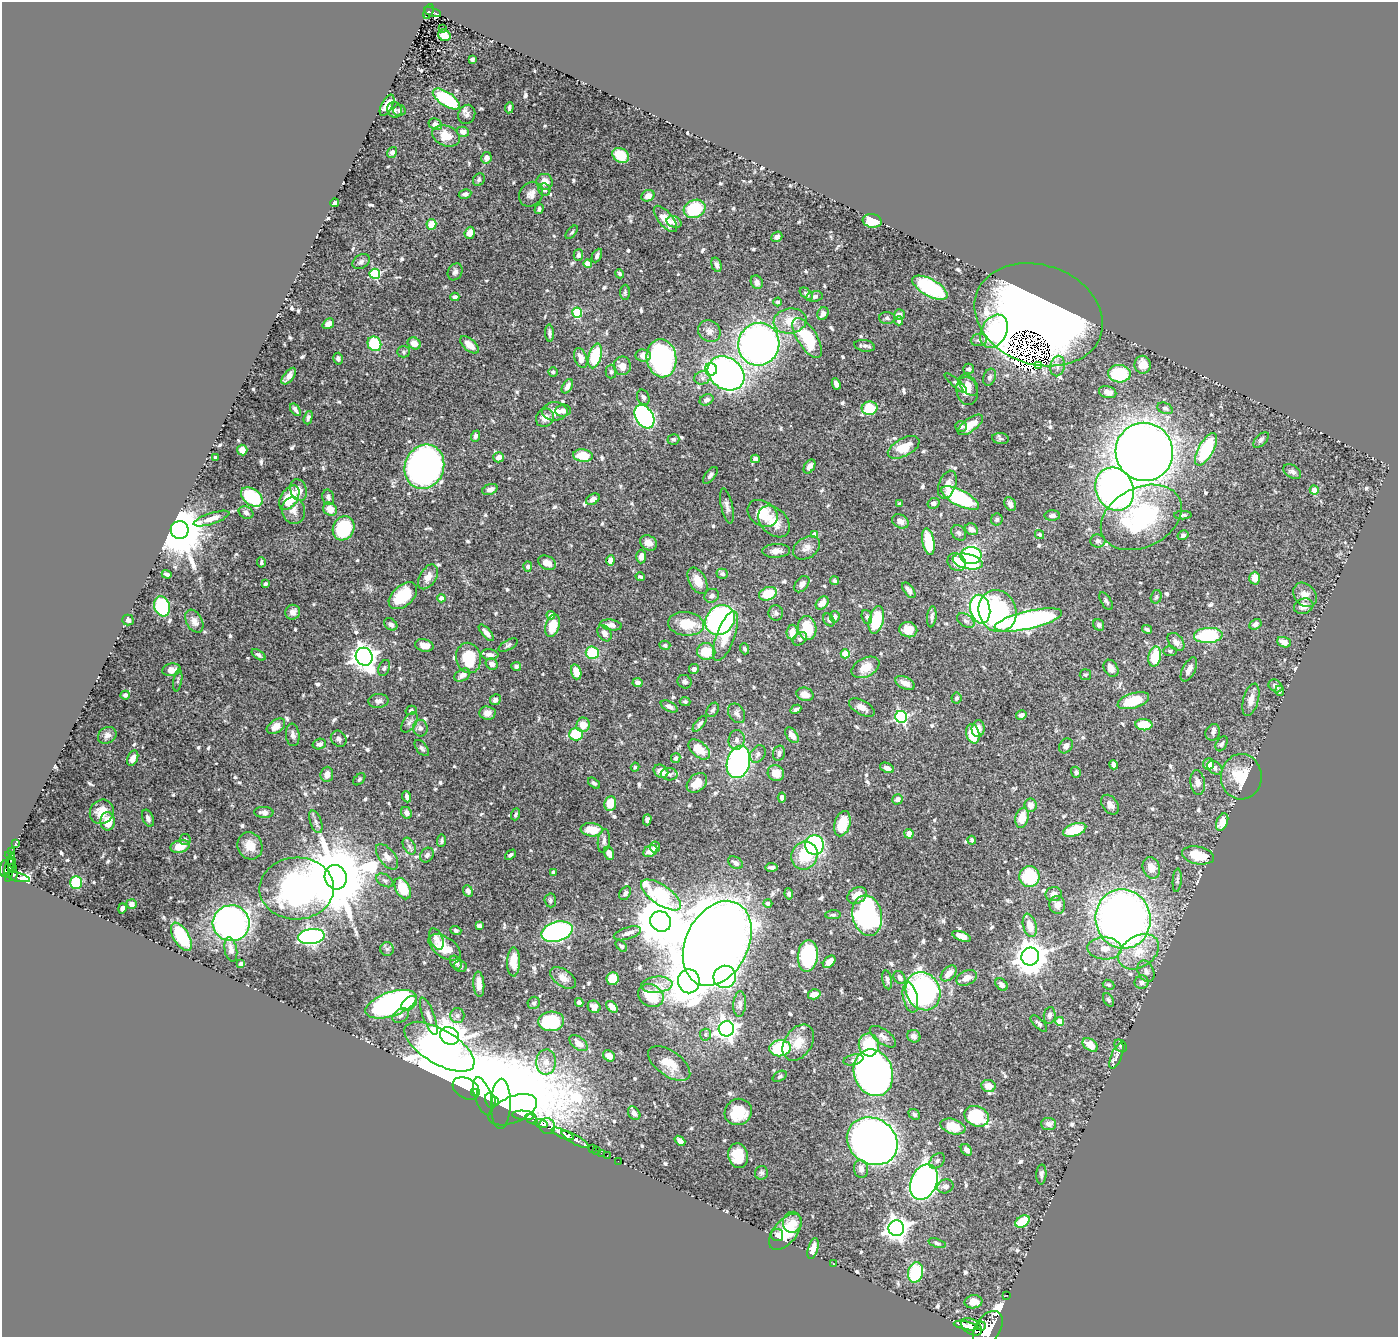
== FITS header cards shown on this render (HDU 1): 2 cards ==
NAXIS1  =                 1396
NAXIS2  =                 1335

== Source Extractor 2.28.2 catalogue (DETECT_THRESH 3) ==
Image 1396 x 1335 px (HDU 1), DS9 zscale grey, 1 PNG px = 1 image px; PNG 1400 x 1339 px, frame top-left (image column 1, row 1335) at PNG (2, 2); each listed source drawn as its Kron ellipse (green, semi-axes under 4 px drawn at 4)
Background 1.41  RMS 0.018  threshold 0.0549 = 3 sigma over >= 5 px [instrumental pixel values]
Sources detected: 714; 1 with non-positive FLUX_AUTO (blend fragments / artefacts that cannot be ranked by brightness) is neither listed nor drawn; of the other 713, the 500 brightest by FLUX_AUTO listed and drawn (213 fainter detections omitted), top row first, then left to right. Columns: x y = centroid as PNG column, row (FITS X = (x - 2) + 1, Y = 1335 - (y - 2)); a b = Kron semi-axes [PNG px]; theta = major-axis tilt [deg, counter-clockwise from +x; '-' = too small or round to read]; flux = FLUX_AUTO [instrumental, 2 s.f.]
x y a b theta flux
428 11 8 4 67 150
433 12 9 3 -19 150
443 29 3 3 - 3.8
444 35 6 5 - 13
472 59 4 3 - 2.9
446 99 15 7 -34 92
387 105 11 5 62 9.7
509 108 5 3 - 3.2
395 110 8 7 - 3.9
399 110 6 5 - 2.5
467 114 10 8 66 4.9
435 124 7 5 -26 4.6
463 132 6 5 - 5.7
446 136 14 10 -21 21
392 152 5 4 - 4.4
621 155 9 7 -34 31
486 158 6 5 - 5.6
479 180 7 5 56 2.5
545 182 8 8 - 13
544 190 6 5 - 3.9
465 194 6 4 11 4.6
531 194 13 11 50 8.7
648 196 7 5 23 9.8
335 203 4 4 - 6
539 209 5 4 - 3.4
695 209 11 8 24 67
665 219 16 7 -50 18
872 221 9 7 -8 22
674 222 8 5 -23 4.2
431 224 5 5 - 19
572 232 8 4 49 2.4
470 233 6 5 - 12
777 237 6 5 - 4.2
578 255 6 5 - 4.1
597 255 7 4 65 4.2
361 262 9 6 33 4
588 264 4 4 - 14
716 265 7 5 -72 4.2
455 272 9 7 60 4.4
375 274 5 5 - 92
619 274 5 4 - 2.5
757 282 7 5 -63 5.7
930 288 19 8 -29 110
625 292 7 5 88 2.4
806 294 7 4 -40 2.9
814 296 8 5 11 3.7
455 297 4 4 - 3.7
778 302 4 4 - 2.6
577 313 5 5 - 83
823 314 7 5 62 5.9
899 315 5 5 - 4.1
1038 315 66 50 -18 1100
887 318 8 6 -2 3.1
790 321 16 12 9 24
899 321 4 4 - 3.5
328 324 6 4 37 10
709 331 11 10 - 7.3
994 331 17 12 61 68
549 333 8 4 -85 3.8
807 338 22 10 -58 70
979 340 8 6 6 4.4
414 343 7 5 -31 10
374 344 7 6 - 59
759 344 21 20 - 610
469 345 11 6 -41 14
865 346 10 5 -11 4.1
403 352 6 5 - 2.6
595 356 13 6 75 60
643 356 7 6 - 9.7
581 358 10 6 -70 9.8
662 358 19 15 -81 210
338 359 6 4 -77 3
1143 365 9 8 - 14
622 366 9 8 - 11
1038 366 3 2 - 2.9
1058 366 10 7 77 6.7
711 369 6 6 - 51
969 369 5 5 - 3.8
553 372 5 4 - 3.4
611 372 7 5 90 2.7
726 373 20 15 -35 430
1119 374 11 8 -3 88
289 376 10 5 52 6.8
990 377 9 6 70 3.8
702 378 8 6 13 4.6
956 383 14 3 -41 2.8
836 384 6 4 -63 7.3
968 385 12 8 -53 9.3
567 386 8 4 60 5.2
967 391 14 10 -76 14
1108 392 9 6 -14 8.5
643 397 8 6 -66 4
706 400 7 5 25 4.7
870 408 8 6 13 47
1165 408 8 5 -23 3.3
295 410 7 3 -55 3.8
555 411 13 9 0 10
563 411 8 6 5 6
644 417 13 8 -58 320
308 418 7 4 72 3
545 418 10 8 43 8.1
970 425 15 6 36 20
961 426 6 5 - 3.7
475 436 5 4 - 3.2
673 439 6 5 - 2.6
1001 439 9 5 -8 2.7
1261 440 10 5 45 3.1
904 447 17 9 28 25
1206 449 18 7 61 83
242 450 5 5 - 8.3
1144 452 29 28 - 1800
583 456 10 6 -5 28
215 457 3 3 - 2.9
499 457 5 5 - 6.2
755 459 4 4 - 5.3
809 466 8 5 57 7.7
424 467 22 19 68 700
1292 472 10 6 -33 4
710 475 10 5 52 3.3
947 485 15 8 70 9.8
490 489 8 5 20 6.2
1115 489 22 18 -63 630
299 490 11 8 -70 11
1314 490 4 4 - 13
252 497 12 8 -36 95
328 497 7 5 -77 4.2
289 498 13 8 57 50
960 498 21 7 -27 120
593 499 7 5 29 6
934 503 6 5 - 3.7
899 504 4 4 - 3.4
1010 504 7 5 -63 6.8
727 506 18 5 -78 5.8
330 509 7 6 - 14
293 511 13 11 -75 10
246 513 7 6 - 4.1
762 513 16 12 -34 34
1052 515 8 5 1 5.6
1183 515 8 4 2 2.9
1141 517 43 30 27 180
211 519 19 5 18 8.9
997 519 6 6 - 2.4
900 521 9 6 -28 6.9
774 522 18 13 -46 22
343 528 12 10 62 80
972 529 7 5 -30 6.5
180 530 9 9 - 9000
959 533 8 6 -49 4.1
815 534 4 4 - 11
1040 534 5 4 - 2.5
1183 535 5 4 - 3.2
1098 541 7 6 - 3.8
928 542 14 6 -80 45
648 543 9 7 -32 9.4
806 548 15 10 33 9
776 551 14 7 2 7.5
971 556 10 8 2 170
641 557 7 5 89 7.7
610 560 5 4 - 8.2
261 562 5 4 - 2.5
957 562 10 8 -39 25
968 562 15 7 -13 99
547 563 9 6 -28 9.5
528 566 5 4 - 3.4
167 574 5 3 - 3
722 574 5 5 - 3.7
428 577 13 8 59 9.6
640 577 4 3 - 2.5
1255 578 6 5 - 14
698 581 14 8 -62 16
835 581 5 4 - 2.5
265 584 4 3 - 2.6
802 584 9 6 51 6
909 590 9 4 -53 4.9
768 594 9 6 21 34
1305 595 13 10 -49 10
403 596 16 10 42 43
712 596 7 6 - 5.3
1156 597 7 5 74 2.4
441 598 4 4 - 7.1
1106 601 10 5 -58 3
822 603 7 5 45 11
162 606 10 8 -71 130
1304 606 10 7 17 8.3
980 609 14 10 -78 170
997 611 21 18 -69 180
293 612 7 7 - 7.1
776 613 7 7 - 3.3
551 615 4 4 - 6.9
835 617 6 4 81 4.1
867 617 7 5 -71 2.7
932 617 10 4 83 4.2
128 620 5 5 - 3.4
720 620 16 13 47 290
829 620 7 5 -56 3.5
876 620 14 7 77 57
1028 620 34 9 13 360
194 621 12 8 -60 9.5
966 621 9 6 -31 4.6
391 624 7 5 -40 4.6
686 624 18 11 -6 34
1255 624 6 5 - 4.2
611 625 11 5 -8 7.1
1099 625 6 5 - 3.4
552 626 11 7 74 26
807 628 12 9 -80 37
1147 629 5 3 - 2.9
908 630 9 7 -13 16
792 632 7 5 84 14
486 633 10 4 -49 7
604 633 9 6 -57 5.2
1208 635 14 7 3 100
725 636 26 9 70 24
800 639 8 5 40 3.4
1176 642 10 7 -51 6.8
1284 642 7 5 -19 8.9
424 645 9 6 -13 11
508 645 10 5 30 3
665 645 5 4 - 3
744 649 5 4 - 2.5
706 651 9 8 - 29
1170 651 7 5 2 2.5
592 653 6 6 - 44
845 654 4 4 - 36
258 655 8 4 -34 3.4
490 655 9 5 -6 5.8
364 657 9 8 - 1000
1155 657 10 6 77 41
468 658 15 12 -77 43
492 664 6 5 - 6.6
516 666 5 4 - 2.8
865 667 15 9 27 18
384 668 8 5 67 2.8
1111 668 9 6 -57 9.8
694 669 5 5 - 5
1189 669 13 6 63 8.2
172 670 9 6 9 11
576 672 7 5 -73 15
462 675 8 6 31 7.1
1085 675 6 5 - 2.4
178 681 11 3 80 2.4
685 682 7 6 - 4.6
637 683 5 4 - 4.7
905 683 10 6 -24 9.6
1275 686 7 5 -35 6
1280 691 5 4 - 2.5
805 694 8 6 -16 9.2
125 695 4 4 - 3.2
956 698 6 5 - 2.6
495 700 6 5 - 3.8
1251 700 17 7 75 9.9
378 701 10 7 4 4.9
685 701 5 4 - 2.5
1133 701 16 7 17 42
669 706 9 5 -27 5.3
862 707 14 7 -29 9.4
796 709 6 4 28 3.1
411 710 5 4 - 3.2
713 710 7 5 58 2.7
487 713 8 7 - 6.7
737 713 10 7 -57 5.4
1021 715 5 4 - 4.8
901 717 6 5 - 210
409 722 11 6 57 4.7
700 724 9 4 52 3.9
583 725 7 6 - 15
1144 725 8 5 -5 27
276 726 10 6 34 10
420 728 8 7 - 4.3
978 729 8 6 84 12
1213 732 8 7 - 4
576 734 7 6 - 39
973 734 10 6 -75 36
107 735 10 8 32 5.7
293 735 11 6 -84 5.3
792 735 9 5 -52 11
339 739 8 7 - 4.2
737 740 10 8 78 5.9
319 744 7 5 17 3.6
1222 744 8 5 60 3
1066 746 8 6 53 6
422 748 9 5 -52 3.3
699 749 12 7 -41 25
779 753 8 6 75 4.7
758 754 9 7 57 4.9
133 758 8 5 67 8.6
676 758 5 4 - 3.4
738 762 16 11 75 350
1209 764 5 5 - 10
1113 765 5 4 - 6.8
635 767 4 4 - 2.7
887 768 7 5 -23 5.6
1215 768 8 6 -33 4.5
661 771 8 6 -32 11
1076 772 5 5 - 3.4
776 773 8 7 - 17
327 774 7 6 - 8.5
669 774 8 6 -4 3.8
1241 777 23 20 88 39
359 779 7 4 45 2.4
594 783 7 4 -39 2.9
697 783 11 8 42 18
1198 783 12 7 -83 7.9
407 797 6 3 -70 5.1
782 797 5 4 - 5.1
897 799 5 5 - 5.6
610 803 7 6 - 27
1030 805 6 6 - 9.2
1110 805 11 7 -54 6.3
102 812 12 11 - 18
264 812 9 5 -3 5.2
406 813 6 5 - 6.7
516 814 6 4 70 2.8
148 818 9 5 -68 4.6
1022 818 10 6 77 23
647 820 5 4 - 3.2
108 821 9 7 88 19
316 822 12 5 -70 4.4
1222 822 9 5 67 17
842 824 13 7 74 30
592 830 11 6 -6 26
1075 830 12 6 19 45
909 834 5 4 - 12
185 840 5 5 - 2.6
972 840 4 3 - 3.3
442 841 6 4 85 2.7
604 841 12 6 83 4.8
15 843 3 2 - 9.8
814 845 10 9 - 160
180 846 9 6 14 16
250 846 14 12 -63 16
409 846 9 5 -61 3.9
655 847 5 5 - 3.1
11 851 3 2 - 33
650 851 7 5 28 9.8
609 853 7 5 -75 8.5
10 855 5 4 - 57
427 855 8 6 54 3.9
510 855 6 4 43 2.7
1198 855 16 8 -11 35
804 856 14 13 - 39
387 857 15 7 -51 8.4
12 863 5 2 - 160
735 863 8 5 -32 4.5
13 867 2 2 - 47
772 867 6 3 -5 3.8
1151 868 11 8 -69 14
4 869 8 4 87 870
9 869 13 3 84 320
553 872 4 3 - 2.8
13 874 6 4 84 330
1029 876 10 10 - 68
18 877 12 4 -13 260
336 877 12 11 - 16000
385 880 9 6 -29 3.7
1177 880 12 4 85 3.1
76 883 6 6 - 76
297 888 37 31 2 410
403 888 11 7 -62 35
468 891 6 4 -67 6.3
625 893 7 5 57 4.4
789 894 5 4 - 2.4
1054 894 8 7 - 8.1
661 895 23 9 -34 120
857 895 10 7 28 19
550 900 7 6 - 2.8
768 903 4 4 - 2.6
132 904 5 4 - 4.3
1057 905 9 8 - 9.1
122 908 5 3 - 4.3
833 915 8 4 2 2.7
867 916 20 14 -78 250
1123 919 30 27 -79 910
661 921 11 10 - 6100
231 923 18 18 - 470
1030 925 12 6 -75 17
479 926 4 4 - 3.3
456 930 5 4 - 2.7
557 932 16 9 16 340
627 933 14 6 17 5.3
961 936 10 4 -21 15
181 937 16 7 -59 61
311 937 13 7 7 340
436 939 11 6 -66 6.7
717 943 45 31 63 4700
621 946 7 4 -43 2.8
445 947 18 10 -34 30
1105 948 17 11 -2 16
387 949 7 7 - 3.3
231 950 12 6 -80 7.7
1139 952 22 15 33 31
808 956 16 10 84 140
1030 957 9 8 - 2300
513 962 14 6 88 19
829 962 7 5 44 9.6
456 963 7 5 -55 5.3
241 964 4 4 - 4.8
460 966 7 5 -9 3
1146 971 11 8 -65 6.4
949 973 9 6 45 12
725 977 11 11 - 250
899 977 7 5 -55 5.9
563 978 14 8 -35 11
967 978 11 7 26 10
612 979 6 6 - 21
887 980 9 4 -77 3.3
689 981 12 10 -82 450
1142 982 7 6 - 4.7
479 984 13 5 -86 10
1001 984 7 5 -46 5.3
657 985 16 8 5 12
1109 985 6 4 -25 2.5
923 991 19 16 -63 320
814 994 6 5 - 11
651 995 13 11 -31 49
910 998 15 7 -77 23
1108 1000 7 4 -59 2.4
579 1002 4 4 - 4.9
409 1003 9 6 40 21
534 1003 6 6 - 2.7
391 1004 27 12 19 370
740 1004 13 6 86 5.8
594 1007 6 6 - 5.7
612 1007 7 4 -42 8.6
401 1015 9 6 34 4.4
1050 1015 8 6 82 3.6
429 1016 20 5 -70 7.4
457 1016 7 7 - 4.3
551 1021 13 10 4 70
1060 1021 4 4 - 25
1039 1023 10 5 -45 3.9
726 1029 8 7 - 680
705 1035 6 5 - 2.6
450 1036 10 8 -28 1100
914 1036 7 6 - 4.5
883 1037 15 7 -36 6.3
578 1043 10 6 -37 8.3
798 1043 20 13 56 21
869 1045 11 10 - 49
1090 1045 8 5 -38 20
1121 1046 7 5 -47 2.4
439 1047 39 17 -31 6300
780 1048 11 8 6 82
609 1056 6 5 - 8.1
1117 1056 14 5 68 5.6
853 1060 10 5 13 3.7
546 1062 12 10 86 13
669 1064 24 12 -35 20
873 1073 24 19 -70 1000
780 1076 7 5 29 2.4
988 1086 7 6 - 10
466 1088 14 10 -31 720
475 1092 3 3 - 830
483 1096 20 8 -72 1100
490 1100 7 5 -77 2100
495 1102 4 4 - 1500
501 1104 25 10 89 1800
513 1110 26 13 23 5400
738 1112 14 13 - 47
634 1113 7 5 -53 4.9
914 1114 6 5 - 3.5
524 1115 12 4 -4 870
977 1116 13 10 -25 84
531 1119 7 3 -30 700
541 1123 7 3 -16 1500
1049 1124 7 6 - 7.2
547 1126 8 7 - 590
953 1127 13 7 -17 22
563 1134 12 3 -24 2500
575 1139 15 4 -29 1900
680 1141 6 4 -40 6.5
872 1141 26 22 -34 1200
592 1148 2 2 - 24
596 1150 2 2 - 22
966 1150 6 4 -47 7.1
601 1153 2 2 - 25
607 1155 3 2 - 33
738 1156 12 9 -78 35
618 1161 2 2 - 18
937 1161 9 6 45 4.6
861 1169 9 7 -78 6.6
761 1173 7 6 - 2.9
1041 1174 10 5 87 4
924 1182 18 13 67 690
945 1186 8 6 20 6.3
792 1222 10 9 - 11
1022 1222 8 5 34 44
896 1228 8 7 - 930
785 1232 21 11 50 36
777 1235 6 6 - 4.3
937 1243 9 4 -18 2.7
813 1249 10 5 73 10
834 1264 3 2 - 2.9
916 1272 10 7 78 70
1007 1295 2 2 - 14
973 1302 9 6 9 12
965 1326 12 4 -11 2700
982 1326 4 3 - 720
971 1327 11 7 -32 4900
988 1329 19 12 57 14000
At the frame edge (FLAGS 8, measured only in part): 1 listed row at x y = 988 1329
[213 fainter detections neither listed nor drawn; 1 non-positive-flux detection neither listed nor drawn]